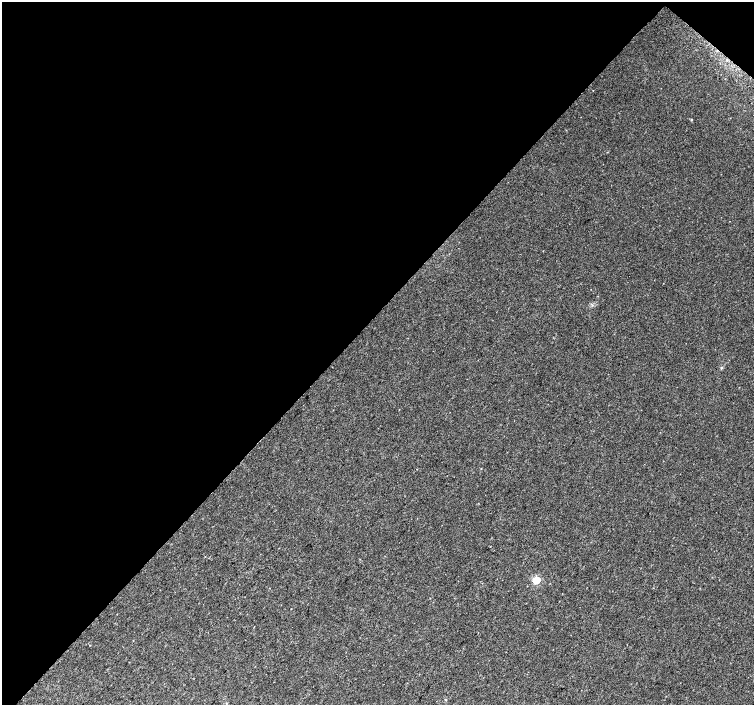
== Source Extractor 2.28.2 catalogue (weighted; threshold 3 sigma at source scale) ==
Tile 2 of 4 x 4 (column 2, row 1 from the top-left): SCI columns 1539-3041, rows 4486-5891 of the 6074 x 6092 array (HDU 1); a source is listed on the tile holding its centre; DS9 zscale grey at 2 x 2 block average (1 PNG px = mean of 2 x 2 image px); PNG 756 x 707 px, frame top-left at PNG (2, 2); no overlay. Shown black and unused: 46% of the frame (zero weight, under 2 of 3 exposures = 2% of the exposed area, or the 3 px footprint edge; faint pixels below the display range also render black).
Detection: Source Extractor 2.28.2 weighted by HDU 2 'WHT'; one run over the whole footprint, this tile lists its part. Background 0.0335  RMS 0.011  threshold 0.0514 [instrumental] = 3 sigma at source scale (4.5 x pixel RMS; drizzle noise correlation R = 1.50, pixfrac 1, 0.0396/0.0396 arcsec/px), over >= 5 px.
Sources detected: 4; all 4 listed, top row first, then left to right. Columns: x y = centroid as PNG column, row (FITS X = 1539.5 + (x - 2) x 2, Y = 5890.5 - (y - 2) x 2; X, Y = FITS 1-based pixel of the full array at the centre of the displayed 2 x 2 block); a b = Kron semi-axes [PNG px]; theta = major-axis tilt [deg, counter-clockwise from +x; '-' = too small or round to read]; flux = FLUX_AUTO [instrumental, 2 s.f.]
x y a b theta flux
691 120 3 2 - 2.1
722 367 3 3 - 1.9
536 580 3 3 - 110
227 703 3 2 - 1.4